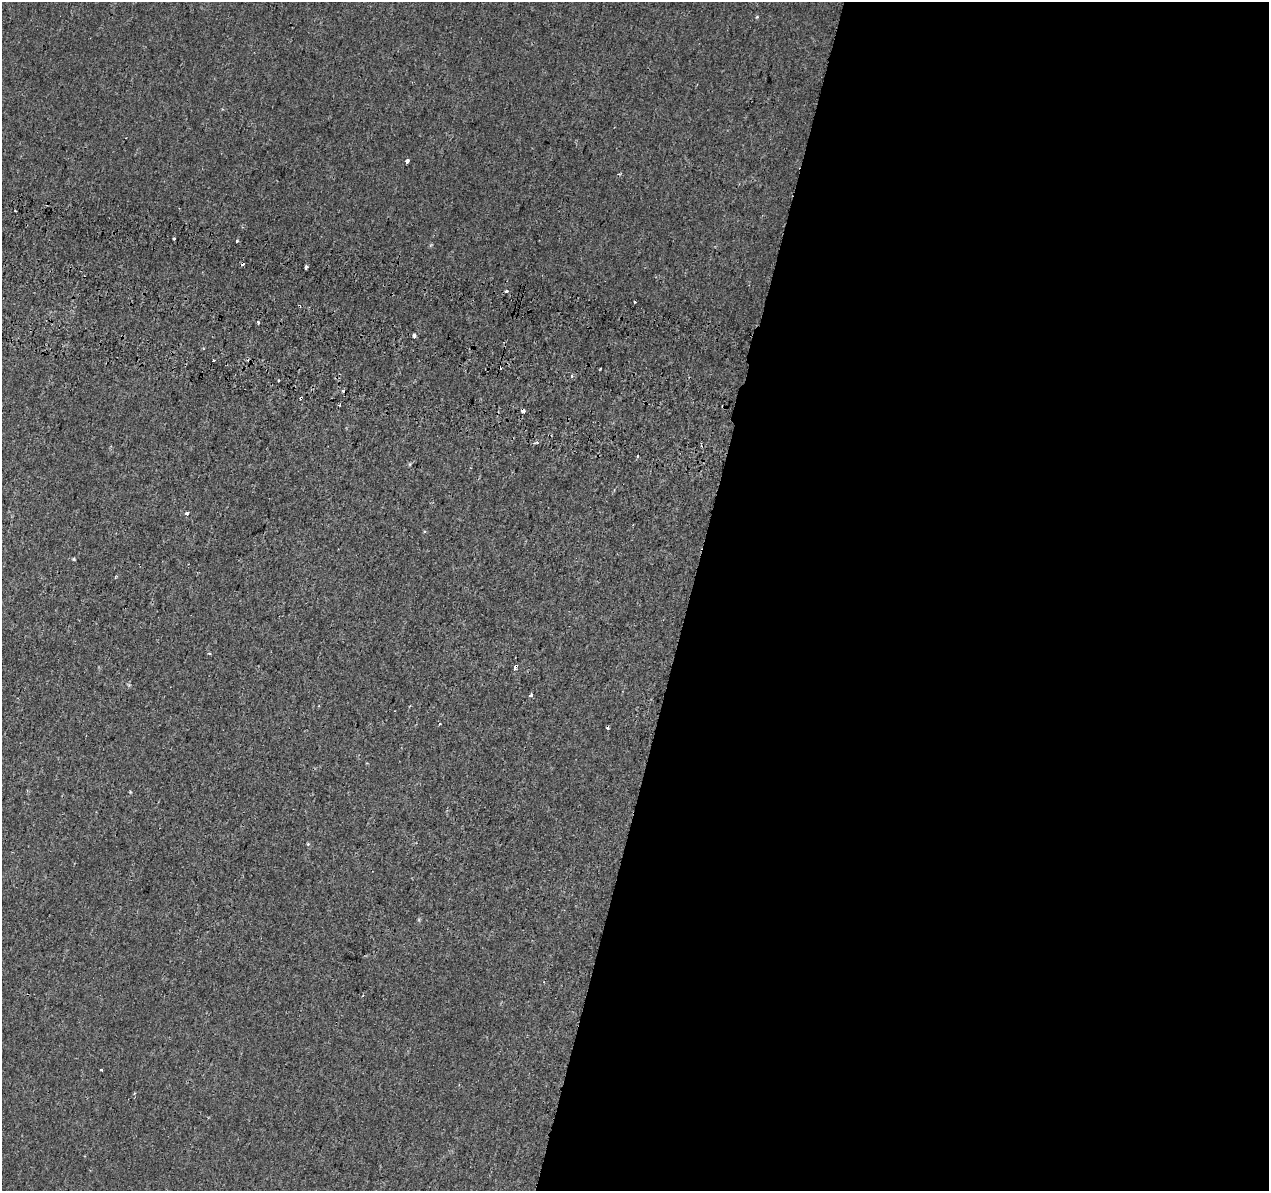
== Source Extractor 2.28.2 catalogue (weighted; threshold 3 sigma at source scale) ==
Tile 12 of 4 x 4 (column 4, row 3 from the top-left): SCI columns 3827-5093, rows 1530-2718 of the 5108 x 5377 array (HDU 1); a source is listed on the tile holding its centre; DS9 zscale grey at full resolution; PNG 1271 x 1193 px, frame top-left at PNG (2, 2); no overlay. Shown black and unused: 46% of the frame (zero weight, under 2 of 3 exposures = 3% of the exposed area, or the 3 px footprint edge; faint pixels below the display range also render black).
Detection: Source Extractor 2.28.2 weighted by HDU 2 'WHT'; one run over the whole footprint, this tile lists its part. Background 0.00121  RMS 0.0038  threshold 0.017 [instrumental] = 3 sigma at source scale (4.5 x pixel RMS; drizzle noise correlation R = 1.50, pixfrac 1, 0.0396/0.0396 arcsec/px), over >= 5 px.
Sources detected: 29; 8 cosmic-ray / hot-pixel residue — not listed; the other 21 listed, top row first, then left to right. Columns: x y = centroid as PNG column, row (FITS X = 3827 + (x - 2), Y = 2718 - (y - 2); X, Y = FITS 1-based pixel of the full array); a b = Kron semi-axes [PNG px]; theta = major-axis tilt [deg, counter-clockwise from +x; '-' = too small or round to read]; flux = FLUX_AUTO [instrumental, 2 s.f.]
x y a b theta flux
757 17 3 3 - 0.67
407 161 4 3 - 3.3
174 238 3 3 - 2.9
237 241 3 2 - 0.36
306 267 4 3 - 4
506 291 3 3 - 4.1
635 302 3 3 - 1
258 322 3 3 - 1.3
414 336 4 3 - 3.1
213 360 3 3 - 0.88
572 376 4 3 - 0.66
278 381 2 2 - 0.42
522 411 4 4 - 2.6
537 443 4 3 - 0.76
638 456 4 2 - 0.39
187 513 3 3 - 1.7
424 532 4 3 - 0.39
74 559 4 4 - 0.38
209 654 4 3 - 0.5
515 666 5 3 - 4.2
531 695 3 3 - 0.94
Overlapping masked pixels (flux is a lower limit): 2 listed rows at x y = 522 411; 515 666